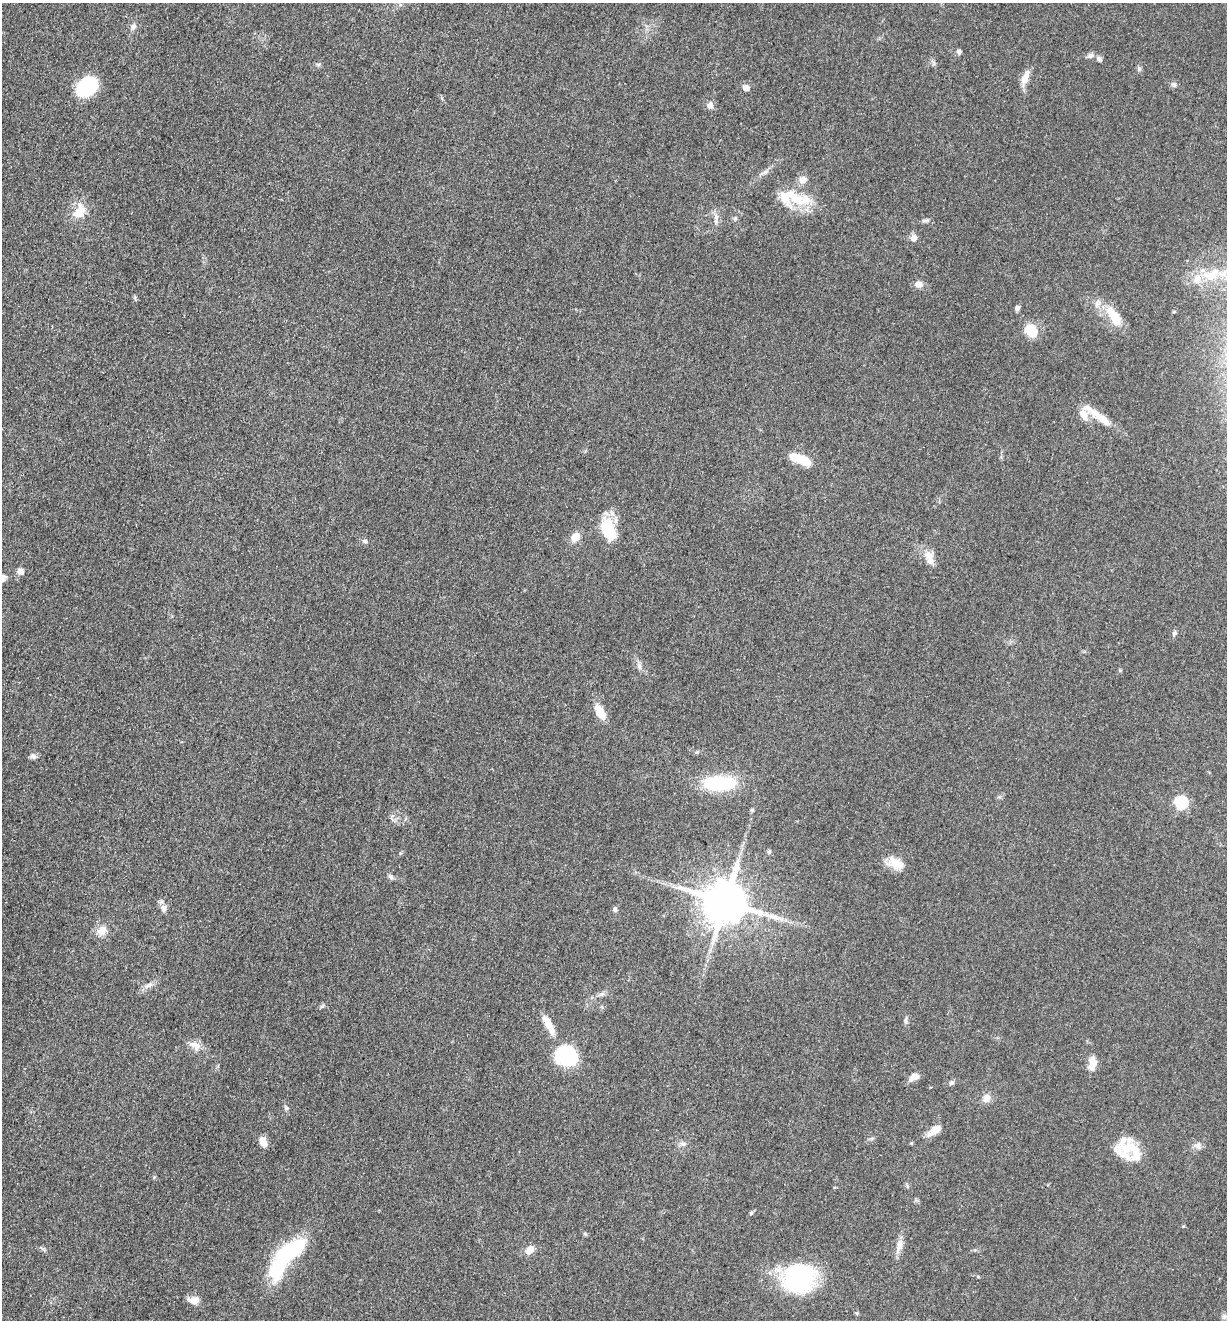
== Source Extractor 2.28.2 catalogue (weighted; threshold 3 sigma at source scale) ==
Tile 11 of 4 x 4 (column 3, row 3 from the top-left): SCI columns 2713-3937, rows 1330-2647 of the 5302 x 5291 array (HDU 1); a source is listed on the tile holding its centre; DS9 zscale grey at full resolution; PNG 1229 x 1322 px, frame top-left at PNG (2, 3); no overlay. Shown black and unused: <1% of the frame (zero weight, under 3 of 5 exposures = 1% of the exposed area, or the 3 px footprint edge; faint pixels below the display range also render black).
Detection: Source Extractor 2.28.2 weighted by HDU 2 'WHT'; one run over the whole footprint, this tile lists its part. Background 0.0509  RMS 0.0058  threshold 0.0263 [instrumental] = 3 sigma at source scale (4.5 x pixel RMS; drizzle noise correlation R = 1.50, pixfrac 1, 0.05/0.05 arcsec/px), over >= 5 px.
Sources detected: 79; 3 inside a brighter object's white glare — not listed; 6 inside a brighter listed object's ellipse — not listed separately; the other 70 listed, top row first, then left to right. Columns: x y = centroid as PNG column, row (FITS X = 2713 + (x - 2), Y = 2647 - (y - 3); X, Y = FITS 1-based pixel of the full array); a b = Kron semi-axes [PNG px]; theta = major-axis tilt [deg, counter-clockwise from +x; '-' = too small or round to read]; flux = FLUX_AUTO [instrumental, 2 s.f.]
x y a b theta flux
133 26 9 7 52 2.1
959 52 6 5 - 1.5
1091 55 9 6 32 1.9
1099 59 8 6 -37 1.7
933 63 7 4 -71 1.2
1139 69 7 5 90 1.2
1025 78 22 8 70 5.9
1174 85 7 6 - 1.5
87 87 14 11 36 62
746 88 8 7 - 2.9
710 105 8 7 - 2.6
765 172 8 5 44 1.7
803 180 10 8 16 4.2
797 200 40 19 1 21
79 211 20 13 59 11
716 217 11 6 -76 2.7
735 218 5 5 - 0.94
925 221 8 5 11 1.5
914 238 6 6 - 4.8
1211 275 28 16 28 18
918 284 9 8 - 3.8
1017 308 7 5 66 1.6
1174 312 5 3 - 0.63
1114 316 30 12 -58 15
1031 331 14 12 -54 12
1102 419 43 9 -37 12
804 460 19 9 -25 14
609 530 26 15 -73 20
575 537 11 9 50 6.1
365 541 8 6 -25 1.5
929 556 15 13 82 6.1
20 571 8 7 - 3.1
2 578 10 9 - 2.8
1174 633 6 5 - 1.2
639 666 9 6 90 1.9
600 712 20 9 -60 9
33 756 9 7 -36 1.9
719 783 24 11 1 56
1181 802 6 6 - 71
752 810 5 5 - 0.92
769 852 6 5 - 0.99
896 863 22 13 -30 8.7
390 876 8 6 -46 1.6
725 902 12 11 - 2700
164 908 8 7 - 3.2
615 909 7 6 - 1.5
102 930 13 10 57 5.6
148 985 12 6 30 2.9
601 994 9 6 26 1.8
905 1020 9 5 86 1.4
548 1024 26 8 -61 8.9
197 1046 13 9 65 3.9
566 1056 21 18 -27 45
1092 1063 18 9 82 6.1
914 1077 12 8 27 4.1
951 1083 7 6 - 1.3
987 1098 10 9 - 4.1
286 1108 8 5 -63 1.2
935 1130 15 8 33 7.4
263 1142 11 7 -65 5.7
683 1144 8 6 0 1.9
1198 1146 10 6 -55 2.2
1125 1150 26 23 17 18
751 1213 7 4 46 0.91
899 1245 17 7 75 4.9
529 1250 12 9 44 4.4
279 1266 37 18 74 38
799 1279 26 21 38 95
194 1300 14 8 -3 5.1
1224 1317 8 8 - 2
Isophote crosses this tile's border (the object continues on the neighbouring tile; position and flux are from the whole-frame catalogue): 1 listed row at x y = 2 578
Unlisted compact peaks at least as high as the median listed source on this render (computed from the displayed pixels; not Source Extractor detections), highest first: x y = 322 1006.